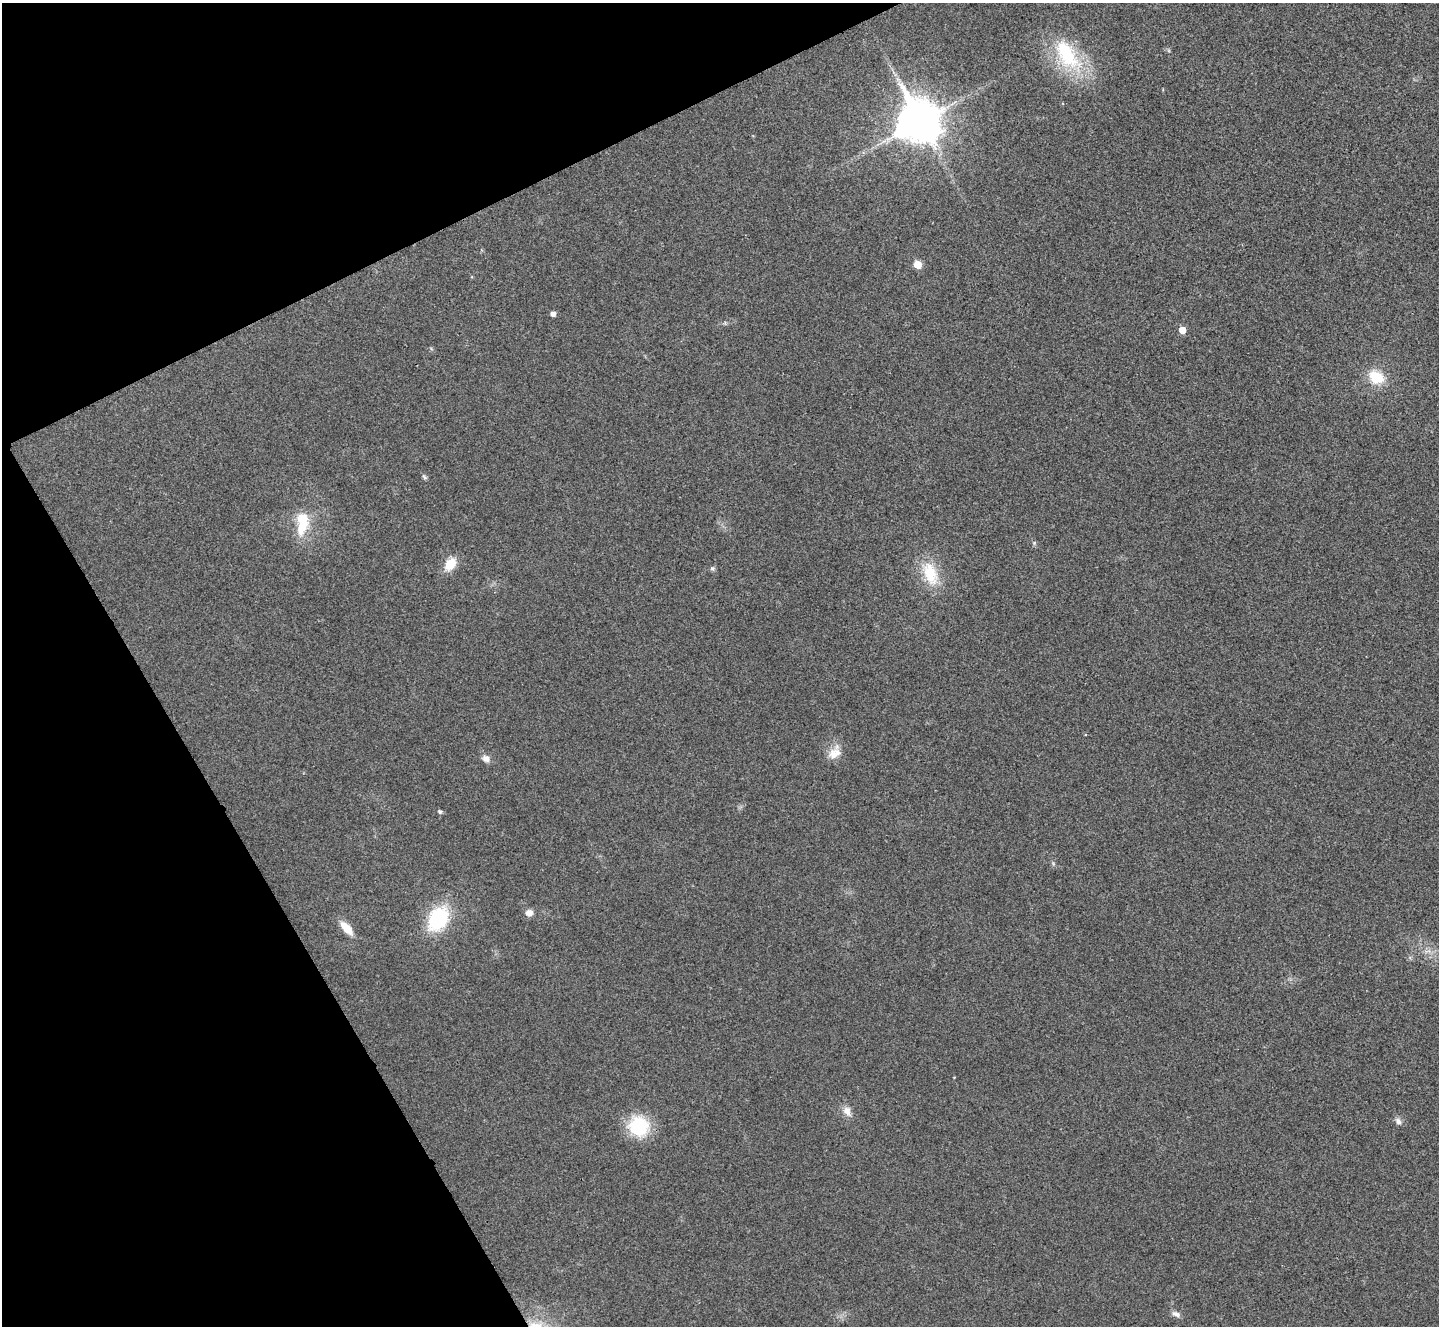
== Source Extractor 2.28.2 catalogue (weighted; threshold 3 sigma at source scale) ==
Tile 5 of 4 x 4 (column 1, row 2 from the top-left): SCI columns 7-1443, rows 2809-4132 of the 5762 x 5752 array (HDU 1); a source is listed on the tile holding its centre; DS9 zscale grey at full resolution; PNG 1441 x 1328 px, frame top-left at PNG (2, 3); no overlay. Shown black and unused: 23% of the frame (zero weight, under 3 of 4 exposures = <1% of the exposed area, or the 3 px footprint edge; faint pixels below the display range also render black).
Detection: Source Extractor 2.28.2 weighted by HDU 2 'WHT'; one run over the whole footprint, this tile lists its part. Background 0.034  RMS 0.0062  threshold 0.0278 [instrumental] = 3 sigma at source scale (4.5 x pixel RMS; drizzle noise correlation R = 1.50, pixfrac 1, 0.05/0.05 arcsec/px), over >= 5 px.
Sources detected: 24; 1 inside a brighter object's white glare — not listed; the other 23 listed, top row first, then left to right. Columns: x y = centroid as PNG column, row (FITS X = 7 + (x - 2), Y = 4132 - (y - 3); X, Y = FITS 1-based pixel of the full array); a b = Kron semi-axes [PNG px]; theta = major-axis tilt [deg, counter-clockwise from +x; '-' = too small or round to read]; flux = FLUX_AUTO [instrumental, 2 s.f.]
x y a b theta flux
1067 55 51 26 -56 49
920 121 15 11 -61 2100
918 264 6 5 - 11
553 314 5 5 - 2.9
1182 330 6 5 - 6.9
1376 377 17 14 -31 18
424 477 8 5 -46 1.2
302 523 33 16 85 21
1034 543 6 5 - 0.96
450 564 12 8 52 15
712 568 7 5 20 1.2
930 573 35 19 -68 23
834 753 19 13 27 8.2
486 759 9 7 -27 3.8
440 812 5 4 - 1.4
1053 863 6 4 -20 0.89
529 913 10 8 9 3.7
438 919 22 16 59 52
347 928 16 7 -49 11
847 1111 15 10 -63 5
1398 1121 10 7 -53 2.5
639 1126 19 17 -37 41
1176 1314 13 7 -25 2.7